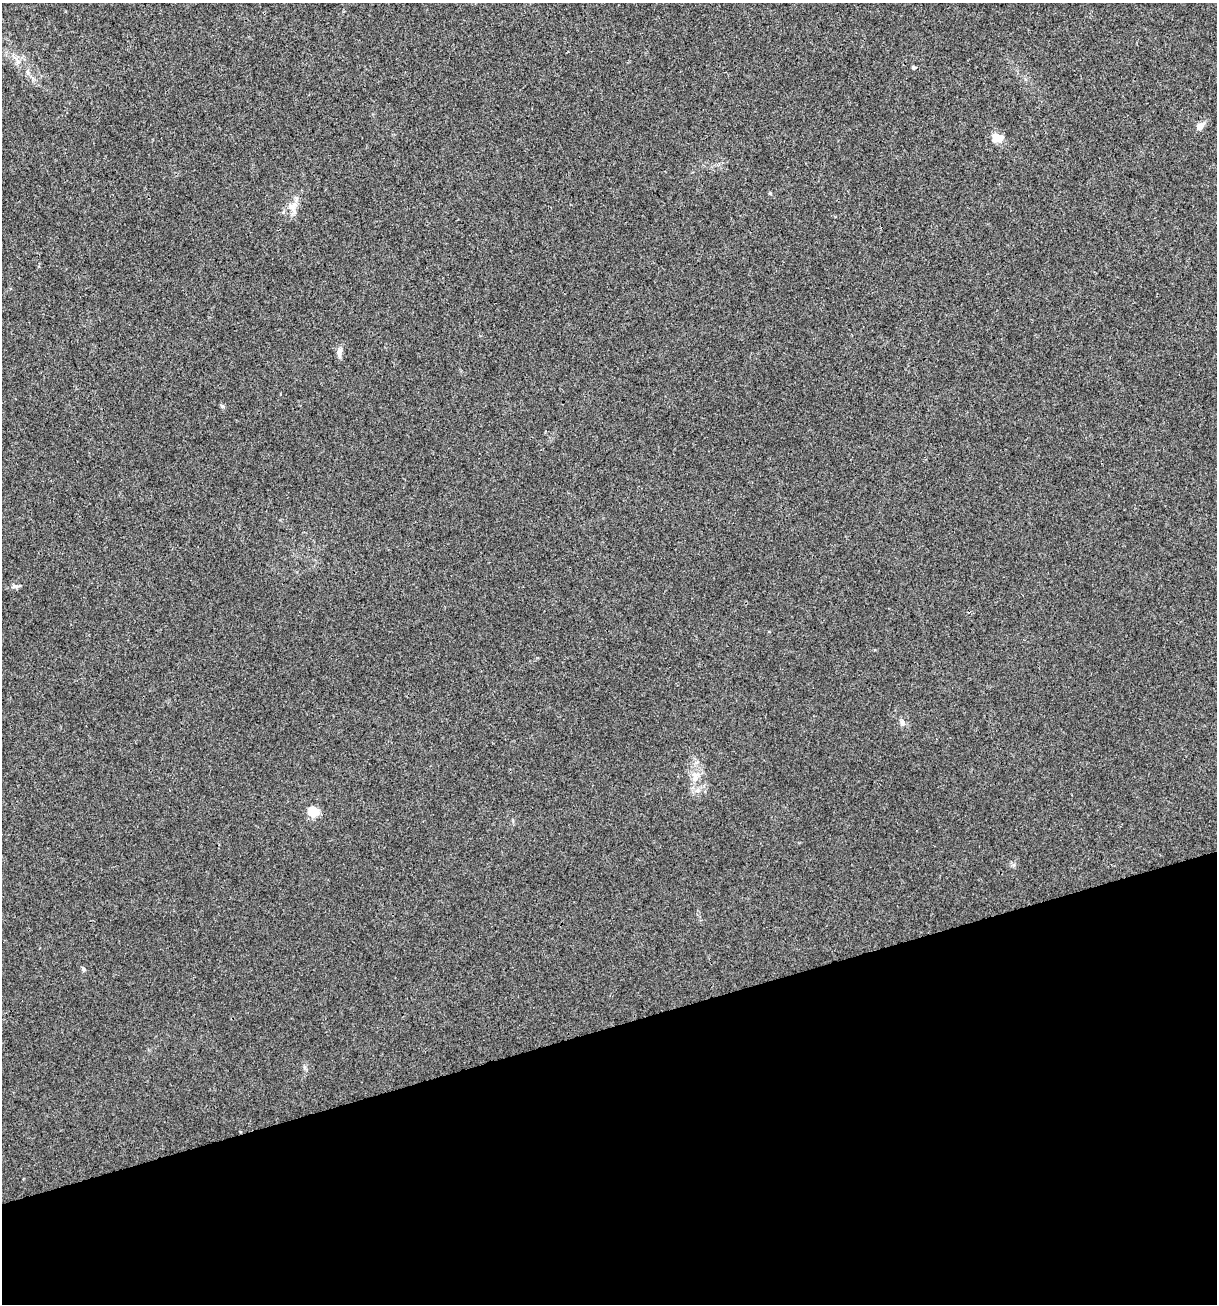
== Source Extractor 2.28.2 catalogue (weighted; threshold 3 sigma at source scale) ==
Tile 14 of 4 x 4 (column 2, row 4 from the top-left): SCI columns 1317-2531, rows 1-1302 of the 5012 x 5207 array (HDU 1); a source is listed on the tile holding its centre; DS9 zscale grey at full resolution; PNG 1219 x 1306 px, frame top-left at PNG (2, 3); no overlay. Shown black and unused: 21% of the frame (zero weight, under 3 of 4 exposures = <1% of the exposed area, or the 3 px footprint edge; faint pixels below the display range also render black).
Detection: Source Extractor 2.28.2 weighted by HDU 2 'WHT'; one run over the whole footprint, this tile lists its part. Background 0.00323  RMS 0.0026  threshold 0.0118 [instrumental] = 3 sigma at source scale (4.5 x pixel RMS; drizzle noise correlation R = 1.50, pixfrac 1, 0.0396/0.0396 arcsec/px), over >= 5 px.
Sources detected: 13; all 13 listed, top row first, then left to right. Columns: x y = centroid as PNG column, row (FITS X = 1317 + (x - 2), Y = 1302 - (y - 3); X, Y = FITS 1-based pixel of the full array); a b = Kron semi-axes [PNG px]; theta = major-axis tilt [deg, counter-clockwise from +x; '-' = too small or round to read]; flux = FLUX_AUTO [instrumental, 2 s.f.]
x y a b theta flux
913 67 5 4 - 0.33
27 72 7 4 -70 0.5
1200 126 8 6 48 2.2
998 138 15 10 2 2.5
770 193 4 4 - 0.29
293 207 14 12 -83 2.5
339 352 14 6 86 1.3
222 406 6 4 -18 0.37
16 586 9 4 -8 0.6
902 723 7 6 - 0.7
696 776 14 11 39 2.4
313 812 6 5 - 16
83 969 6 5 - 0.53